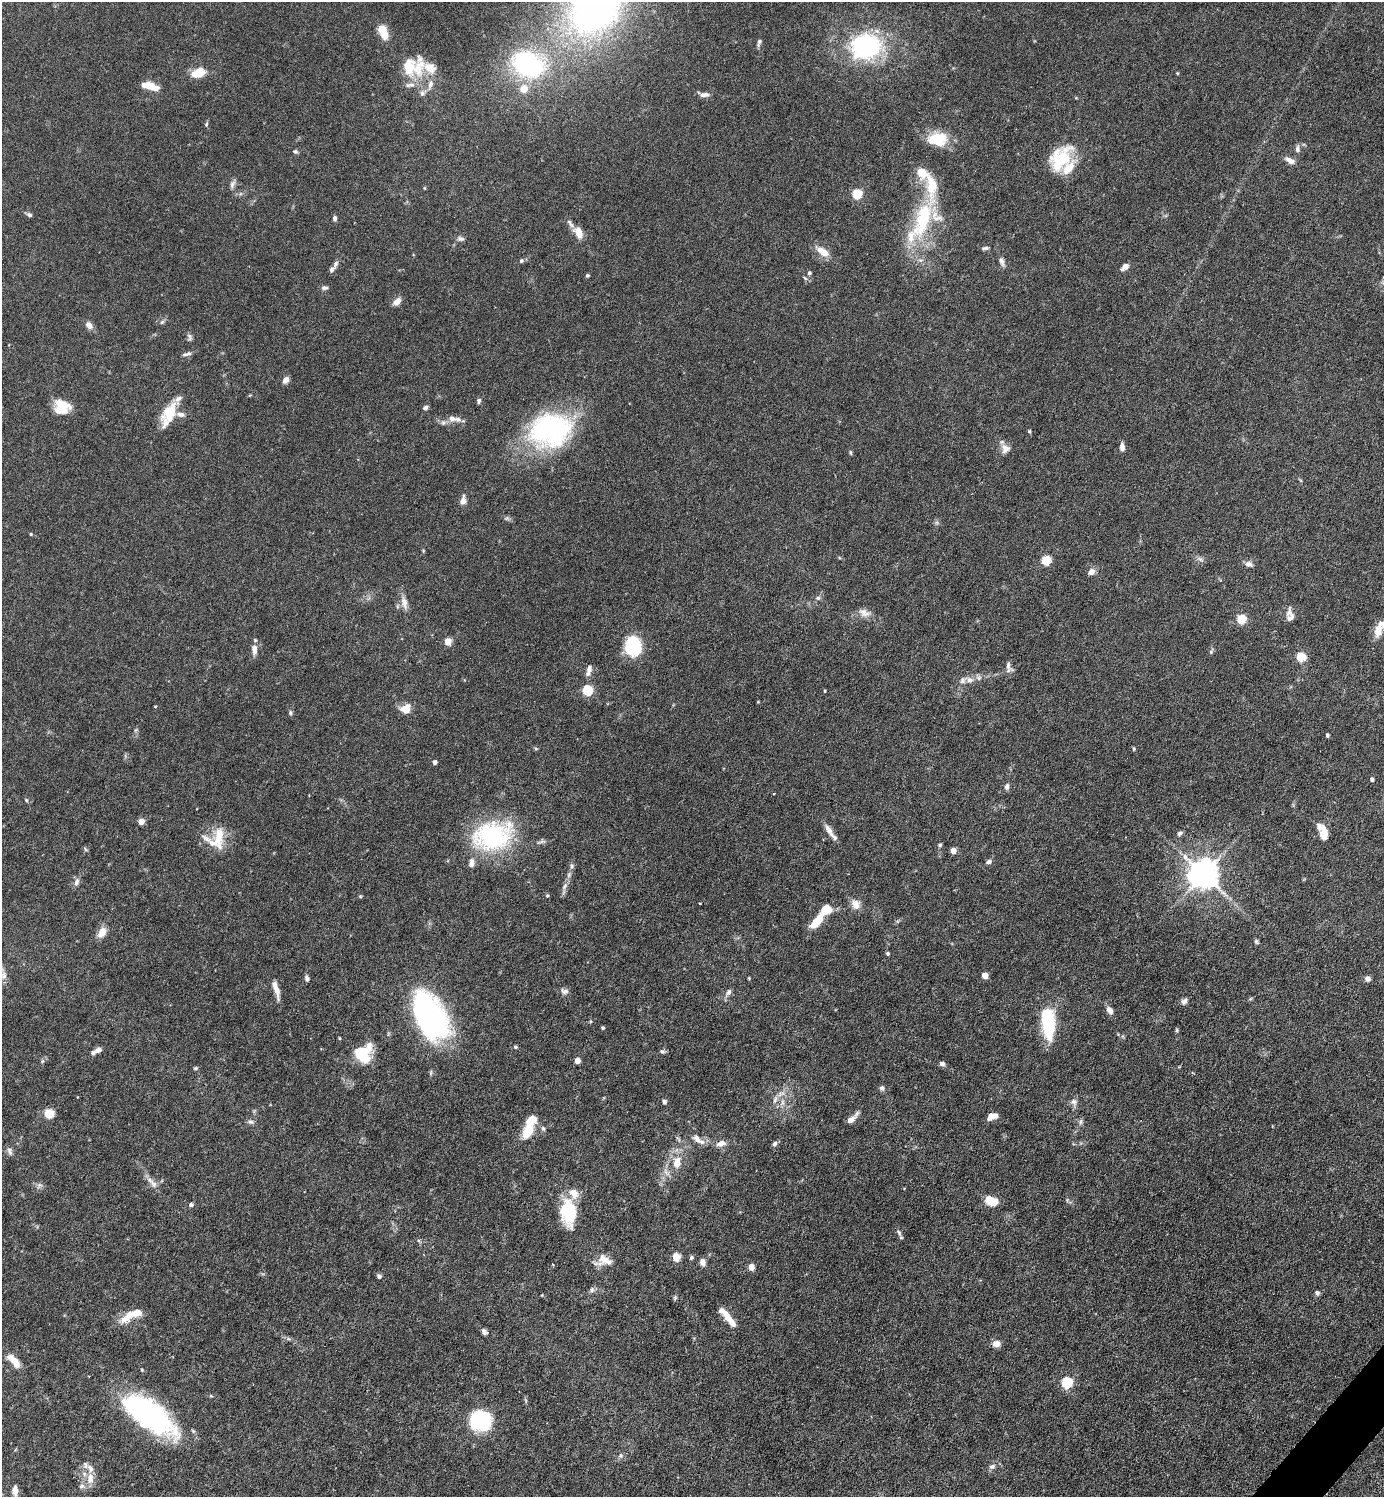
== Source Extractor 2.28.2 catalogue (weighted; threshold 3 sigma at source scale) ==
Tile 6 of 4 x 4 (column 2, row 2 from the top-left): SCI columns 1680-3061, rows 2990-4484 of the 5979 x 5978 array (HDU 1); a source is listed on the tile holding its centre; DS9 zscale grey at full resolution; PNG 1386 x 1499 px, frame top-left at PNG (2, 2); no overlay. Shown black and unused: <1% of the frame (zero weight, under 3 of 6 exposures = <1% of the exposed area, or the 3 px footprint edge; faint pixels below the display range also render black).
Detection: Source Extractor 2.28.2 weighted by HDU 2 'WHT'; one run over the whole footprint, this tile lists its part. Background 0.0628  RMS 0.0046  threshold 0.0189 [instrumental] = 3 sigma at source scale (4.09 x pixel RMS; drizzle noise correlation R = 1.36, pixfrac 0.8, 0.05/0.05 arcsec/px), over >= 5 px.
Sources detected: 214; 1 inside a brighter object's white glare — not listed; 31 inside a brighter listed object's ellipse — not listed separately; the other 182 listed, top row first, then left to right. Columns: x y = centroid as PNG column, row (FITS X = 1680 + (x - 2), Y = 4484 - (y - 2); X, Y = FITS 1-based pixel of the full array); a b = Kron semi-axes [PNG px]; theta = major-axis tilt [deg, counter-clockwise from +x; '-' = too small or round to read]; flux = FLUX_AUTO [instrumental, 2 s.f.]
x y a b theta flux
595 5 65 46 56 210
382 31 14 7 -67 9.9
759 42 10 5 72 1.2
866 46 35 29 5 55
527 64 34 24 -26 59
418 67 36 15 82 11
198 73 14 8 19 8.6
1177 73 4 3 - 0.4
430 84 14 7 75 2.9
151 86 15 7 -21 6.9
524 89 9 9 - 4.7
704 95 13 6 3 2.1
206 124 6 4 68 0.68
937 139 22 15 2 14
1297 149 10 6 -85 1.4
295 151 7 5 -22 0.82
1060 158 35 22 52 19
1290 160 12 6 -29 2.8
922 173 16 13 -41 6.8
232 184 11 6 72 1.6
424 188 5 3 - 0.37
857 194 5 5 - 26
29 215 7 5 -29 1
334 218 7 5 -90 1
923 219 58 21 73 37
578 233 14 9 -61 4.9
460 239 10 6 -7 1.3
985 248 8 4 6 0.87
823 252 18 8 -36 6
521 261 6 5 - 0.86
1002 262 12 6 -71 1.8
335 264 10 6 69 1.3
1125 267 7 5 40 3.2
809 273 5 4 - 0.85
587 275 4 4 - 0.63
805 278 6 4 -45 0.67
324 288 9 5 2 1.2
397 302 9 6 43 3.4
162 322 7 5 45 0.85
89 325 9 7 -52 2.7
190 337 10 6 -69 1.2
187 354 14 5 16 1.4
286 380 8 6 52 2.3
479 401 7 5 86 0.93
61 407 16 15 - 10
425 408 6 5 - 1.1
170 412 27 15 57 13
452 418 11 8 -21 2.1
443 422 8 6 43 1.3
550 430 52 41 13 69
1029 431 5 4 - 0.45
1122 447 8 5 -86 2
1005 449 12 12 - 3
850 452 7 3 -89 0.59
463 500 9 6 78 2.9
507 518 8 5 -6 0.94
31 534 4 3 - 0.52
423 551 6 3 73 0.43
1200 559 8 5 -44 1.2
1046 560 5 5 - 22
1248 564 11 7 1 1.9
1091 572 8 7 - 2.4
818 598 7 5 0 0.99
404 603 19 8 -77 3.4
1289 612 13 7 68 2.2
864 613 16 10 -27 3.2
1241 619 5 5 - 21
1378 630 16 9 72 5.9
448 641 5 4 - 10
633 646 16 13 89 31
254 649 13 6 -89 3.2
1211 652 6 5 - 0.73
1300 657 5 5 - 19
1008 665 18 7 -56 1.8
589 670 16 6 74 2.1
979 678 7 6 - 1.4
963 680 12 8 48 2.2
587 691 5 5 - 30
824 691 4 3 - 0.4
155 707 3 3 - 0.4
406 709 11 9 46 5.1
290 713 7 5 -88 0.78
1327 735 4 3 - 0.65
536 749 6 3 -19 0.46
1133 749 6 3 -83 0.49
434 762 4 4 - 1.7
1372 779 4 4 - 1.1
1007 786 8 5 80 1.4
26 800 5 4 - 0.55
141 821 4 4 - 5
829 830 18 7 -60 2.9
1323 832 19 9 -70 5.9
1180 833 7 5 40 1.2
493 836 44 30 14 53
218 837 31 12 86 10
206 838 20 7 -32 3.2
940 845 5 4 - 0.66
85 849 8 4 -43 0.58
953 851 4 4 - 5
989 861 7 5 24 1.2
572 866 8 5 62 1.1
1203 874 9 8 - 690
76 882 12 6 71 1.8
564 886 12 6 63 2
360 896 6 3 -19 0.46
547 896 4 4 - 0.63
700 903 3 2 - 0.39
855 904 13 11 -57 3.6
817 921 20 9 48 8.5
102 932 10 7 60 6
1256 941 7 5 -61 0.72
887 954 4 4 - 0.7
985 975 5 4 - 6.1
3 976 19 9 40 3.3
306 978 7 5 -81 1.2
749 978 4 3 - 0.37
1368 979 6 6 - 1.7
276 989 20 5 -74 4.3
564 991 11 8 -4 1.6
729 992 9 6 59 1.5
1184 1001 8 6 51 1.5
1110 1010 11 7 -59 2.3
430 1016 50 28 -62 98
590 1021 5 3 - 0.4
1048 1025 25 12 -88 28
603 1028 3 3 - 0.61
1177 1030 6 4 90 0.54
339 1038 4 3 - 0.42
516 1047 3 3 - 1.2
98 1050 7 6 - 2
662 1051 7 6 - 0.9
362 1053 19 15 48 19
577 1060 4 4 - 4.2
42 1061 6 4 47 0.71
942 1063 6 5 - 1.4
196 1068 6 4 17 0.67
882 1088 8 6 -39 1.1
775 1100 12 6 76 2
664 1102 6 5 - 0.97
1074 1102 10 9 - 1.9
782 1103 10 5 77 1.9
49 1114 5 5 - 20
990 1115 11 6 72 2.1
851 1120 13 7 35 2.7
251 1122 8 6 -20 1.3
1081 1122 8 4 82 0.97
543 1128 7 5 -62 0.92
528 1131 17 10 58 9.8
697 1139 14 8 -46 2.8
721 1143 13 8 15 2.9
775 1144 7 6 - 1.2
9 1151 11 6 -72 1.4
677 1162 20 12 80 7.1
154 1184 13 8 -53 2.6
39 1185 9 6 49 1.4
991 1201 11 7 -28 10
191 1204 5 5 - 1
568 1212 29 17 -84 21
899 1232 8 5 -53 0.97
676 1257 5 5 - 14
691 1258 5 5 - 0.87
603 1259 21 16 25 5.9
702 1262 8 6 -79 2.3
553 1264 4 3 - 0.38
751 1267 7 6 - 2.6
379 1276 4 4 - 1.3
592 1290 8 6 57 1.2
1317 1293 6 5 - 1.2
675 1298 7 5 70 0.64
132 1315 30 9 26 8.7
728 1318 23 6 -52 7.2
484 1331 7 5 -49 1.4
996 1344 8 7 - 3.4
14 1361 19 8 -48 5.8
1066 1383 6 5 - 39
211 1396 4 4 - 0.5
149 1415 58 24 -36 83
480 1421 17 15 -20 48
620 1456 7 5 -84 0.94
992 1466 9 7 16 1.5
90 1479 17 9 85 5.1
15 1490 12 7 89 3
Isophote crosses this tile's border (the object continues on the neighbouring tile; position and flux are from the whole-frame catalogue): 3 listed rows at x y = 595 5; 1378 630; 3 976